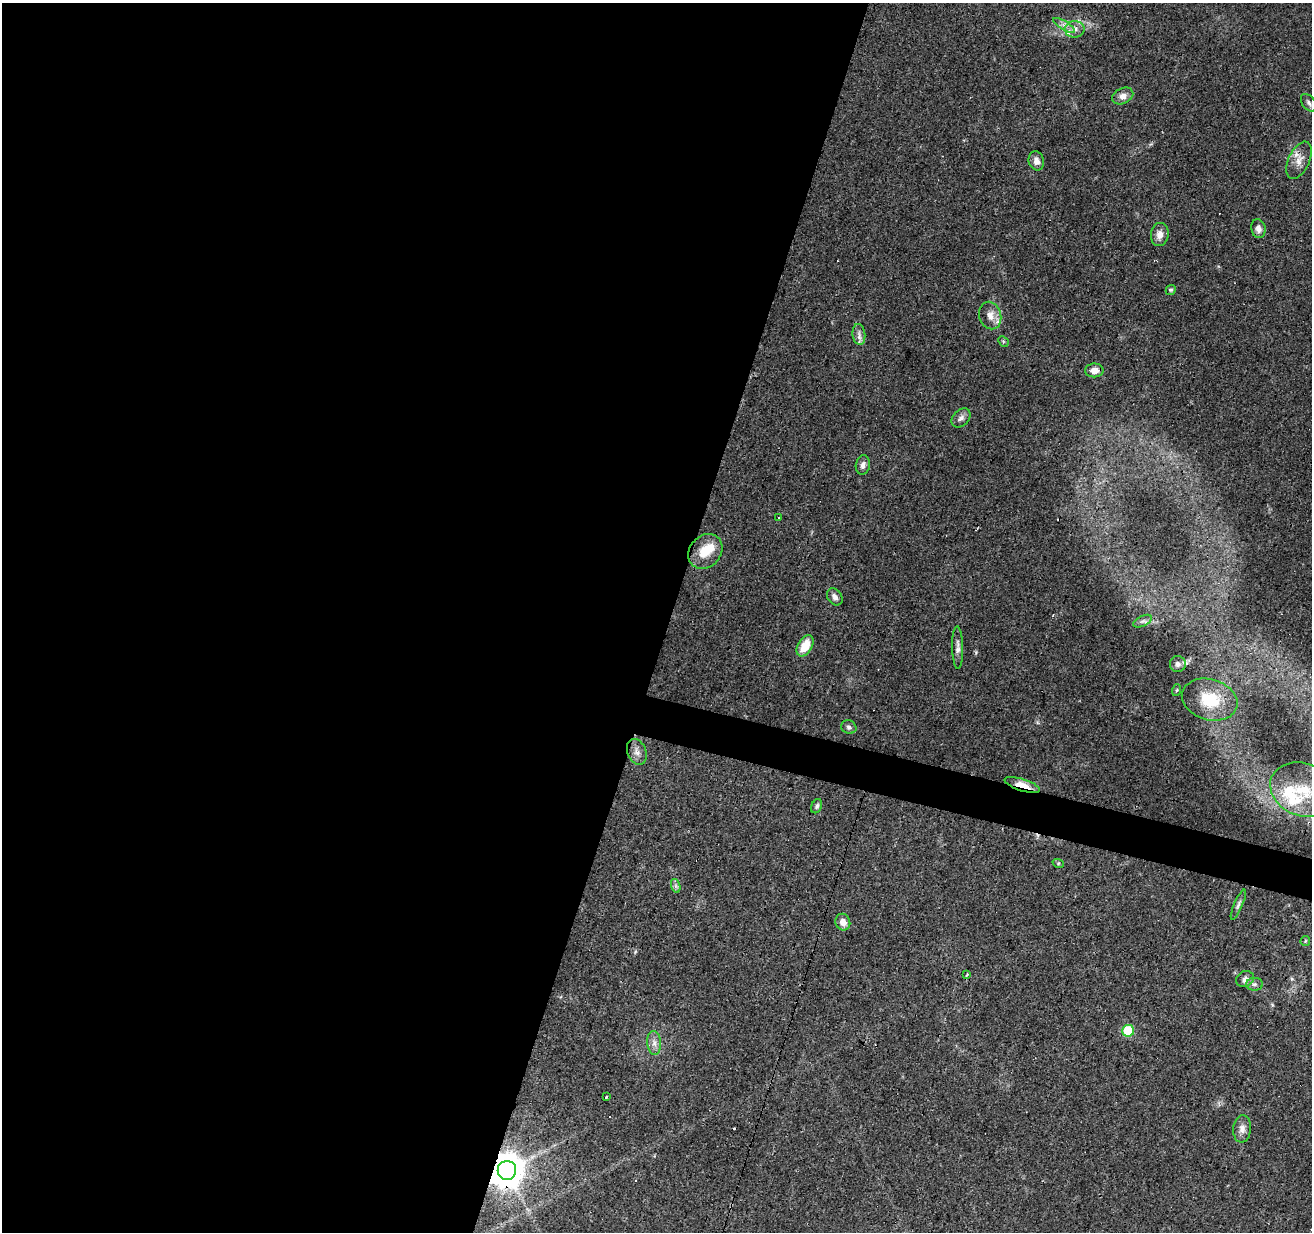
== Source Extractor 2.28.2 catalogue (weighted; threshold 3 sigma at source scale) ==
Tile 5 of 4 x 4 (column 1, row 2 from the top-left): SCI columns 1-1310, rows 2678-3907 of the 5245 x 5417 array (HDU 1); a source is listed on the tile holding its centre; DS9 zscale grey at full resolution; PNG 1314 x 1234 px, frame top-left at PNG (2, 3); each listed source drawn as its Kron ellipse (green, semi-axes under 4 px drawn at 4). Shown black and unused: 53% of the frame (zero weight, under 3 of 4 exposures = <1% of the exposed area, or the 3 px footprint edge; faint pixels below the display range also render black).
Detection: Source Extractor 2.28.2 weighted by HDU 2 'WHT'; one run over the whole footprint, this tile lists its part. Background 0.0451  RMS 0.0046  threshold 0.0206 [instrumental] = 3 sigma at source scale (4.5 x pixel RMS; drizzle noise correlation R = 1.50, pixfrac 1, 0.0396/0.0396 arcsec/px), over >= 5 px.
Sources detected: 54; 1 inside a brighter object's white glare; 6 cosmic-ray / hot-pixel residue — neither listed nor drawn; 5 inside a brighter listed object's ellipse — not listed separately; the other 42 listed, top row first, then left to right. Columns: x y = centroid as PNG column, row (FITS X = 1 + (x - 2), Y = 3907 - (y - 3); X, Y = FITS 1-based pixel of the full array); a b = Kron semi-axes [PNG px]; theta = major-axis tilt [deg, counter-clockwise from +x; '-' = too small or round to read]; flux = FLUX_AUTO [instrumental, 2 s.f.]
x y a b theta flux
1064 25 12 4 -32 2
1075 29 10 8 9 2.7
1123 96 11 7 25 2.8
1309 103 10 6 -53 1.4
1299 160 20 10 65 4.8
1036 161 10 7 -75 2.7
1258 229 9 7 -79 2.2
1160 234 12 9 84 3.5
1171 290 5 4 - 0.73
990 315 14 11 -76 4.2
859 334 10 6 -83 2
1003 341 6 4 -46 0.6
1094 370 9 7 1 3.6
961 418 11 7 46 2
863 465 9 7 79 2.2
778 517 3 3 - 0.73
705 551 19 15 48 10
835 597 9 7 -52 1.8
1143 621 10 5 26 1.3
805 646 11 7 60 8.8
958 647 21 5 -89 2.3
1178 664 8 7 - 2
1177 690 6 3 70 0.53
1210 700 28 20 -17 18
849 727 8 6 -23 1.3
637 752 13 9 -69 2.9
1022 785 19 6 -17 6.4
1303 790 33 26 -22 22
817 806 7 5 65 1.1
1058 863 6 4 -18 0.54
676 886 7 4 -71 1.1
1238 905 16 4 66 1.5
843 922 8 7 - 3.3
1305 941 5 4 - 0.59
966 975 3 3 - 0.95
1245 979 9 7 28 2.1
1254 984 8 6 0 1.3
1128 1031 6 6 - 23
654 1043 12 7 -86 2.6
606 1097 3 2 - 0.9
1242 1129 14 9 84 3.1
507 1170 9 9 - 1100
Overlapping masked pixels (flux is a lower limit): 3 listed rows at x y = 1299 160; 1022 785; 507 1170